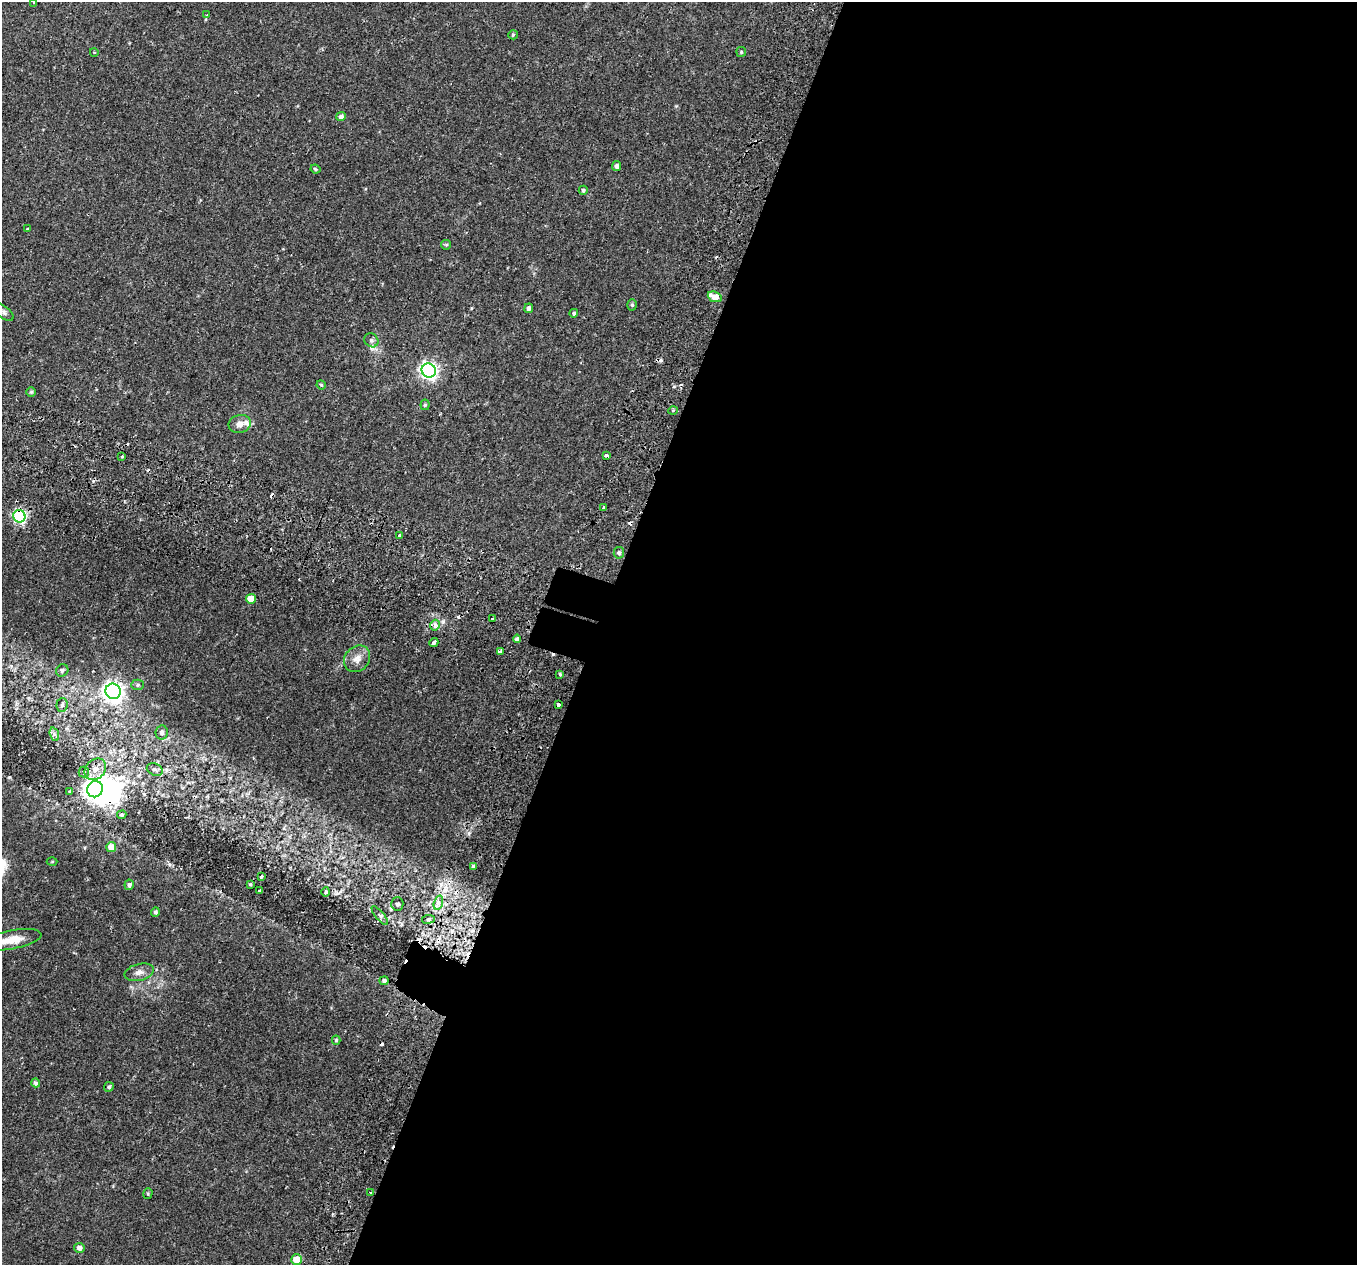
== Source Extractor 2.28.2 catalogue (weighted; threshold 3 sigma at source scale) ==
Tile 12 of 4 x 4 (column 4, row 3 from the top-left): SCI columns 4143-5497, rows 1619-2881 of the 5565 x 5701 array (HDU 1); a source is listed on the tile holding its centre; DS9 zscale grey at full resolution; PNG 1359 x 1267 px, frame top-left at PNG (2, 2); each listed source drawn as its Kron ellipse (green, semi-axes under 4 px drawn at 4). Shown black and unused: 57% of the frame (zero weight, under 2 of 3 exposures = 5% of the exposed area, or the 3 px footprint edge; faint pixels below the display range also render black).
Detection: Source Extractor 2.28.2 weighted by HDU 2 'WHT'; one run over the whole footprint, this tile lists its part. Background 0.0416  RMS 0.0036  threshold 0.0162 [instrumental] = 3 sigma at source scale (4.5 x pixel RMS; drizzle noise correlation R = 1.50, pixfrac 1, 0.0396/0.0396 arcsec/px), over >= 5 px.
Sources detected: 88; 1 inside a brighter object's white glare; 12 cosmic-ray / hot-pixel residue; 1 long thin detection or spike segment (spike, bleed or trail) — neither listed nor drawn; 1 inside a brighter listed object's ellipse — not listed separately; the other 73 listed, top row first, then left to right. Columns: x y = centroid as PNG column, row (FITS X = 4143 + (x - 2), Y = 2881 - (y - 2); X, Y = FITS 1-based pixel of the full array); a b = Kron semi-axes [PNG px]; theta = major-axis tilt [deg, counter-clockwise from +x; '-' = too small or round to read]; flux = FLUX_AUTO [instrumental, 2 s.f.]
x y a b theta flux
34 2 4 2 - 0.31
207 15 4 3 - 0.38
513 35 5 4 - 0.38
94 52 4 3 - 0.25
741 52 5 5 - 0.43
341 116 5 4 - 1.2
616 166 5 4 - 1.1
315 169 5 3 - 0.43
583 190 5 4 - 0.69
27 228 3 3 - 1.4
446 245 5 4 - 0.47
715 297 7 5 -23 4.7
632 305 6 5 - 0.58
529 308 4 4 - 0.99
3 312 12 6 -36 1.1
574 313 4 4 - 0.58
371 340 7 6 - 0.97
429 370 7 7 - 130
321 385 5 4 - 0.39
31 392 5 5 - 0.48
425 405 5 4 - 0.51
673 410 5 3 - 0.44
240 424 11 9 15 2.3
607 456 4 3 - 2.7
122 457 3 3 - 1.2
603 507 3 2 - 0.48
19 516 6 6 - 55
399 535 3 3 - 3.5
619 553 6 5 - 0.74
251 599 5 5 - 4.1
492 619 3 2 - 0.35
435 625 5 4 - 1.9
517 639 4 4 - 1
434 643 4 3 - 2.8
500 651 3 3 - 2.6
357 659 14 12 49 3
62 670 6 6 - 0.87
560 674 3 3 - 0.48
137 685 6 5 - 0.66
113 691 8 7 - 190
558 704 3 3 - 15
62 705 7 5 86 0.79
162 732 7 6 - 1.2
54 734 7 4 -71 0.83
95 769 12 9 45 3.5
155 770 8 6 -24 1.1
84 772 5 5 - 0.7
95 789 8 7 - 280
70 791 3 3 - 0.95
122 815 5 4 - 0.64
111 847 5 5 - 3.3
52 862 5 3 - 0.31
473 866 4 3 - 0.66
261 876 3 3 - 0.76
250 884 4 3 - 0.38
129 885 5 5 - 0.93
260 891 4 3 - 0.85
326 892 4 4 - 0.69
438 903 7 4 72 1.2
397 904 6 6 - 0.91
155 912 5 4 - 0.74
380 916 11 4 -50 0.93
428 919 6 3 8 0.54
12 940 30 9 11 6.2
139 972 15 8 14 2.1
384 981 5 4 - 0.85
336 1040 4 4 - 0.52
36 1083 4 4 - 0.84
109 1087 5 4 - 0.78
370 1193 3 3 - 0.84
148 1194 5 4 - 0.45
79 1248 5 5 - 1.7
297 1260 5 5 - 8.3
Overlapping masked pixels (flux is a lower limit): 3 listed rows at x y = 19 516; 558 704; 95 789
Isophote crosses this tile's border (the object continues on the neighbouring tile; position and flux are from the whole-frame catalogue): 3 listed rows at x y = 34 2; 3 312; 12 940